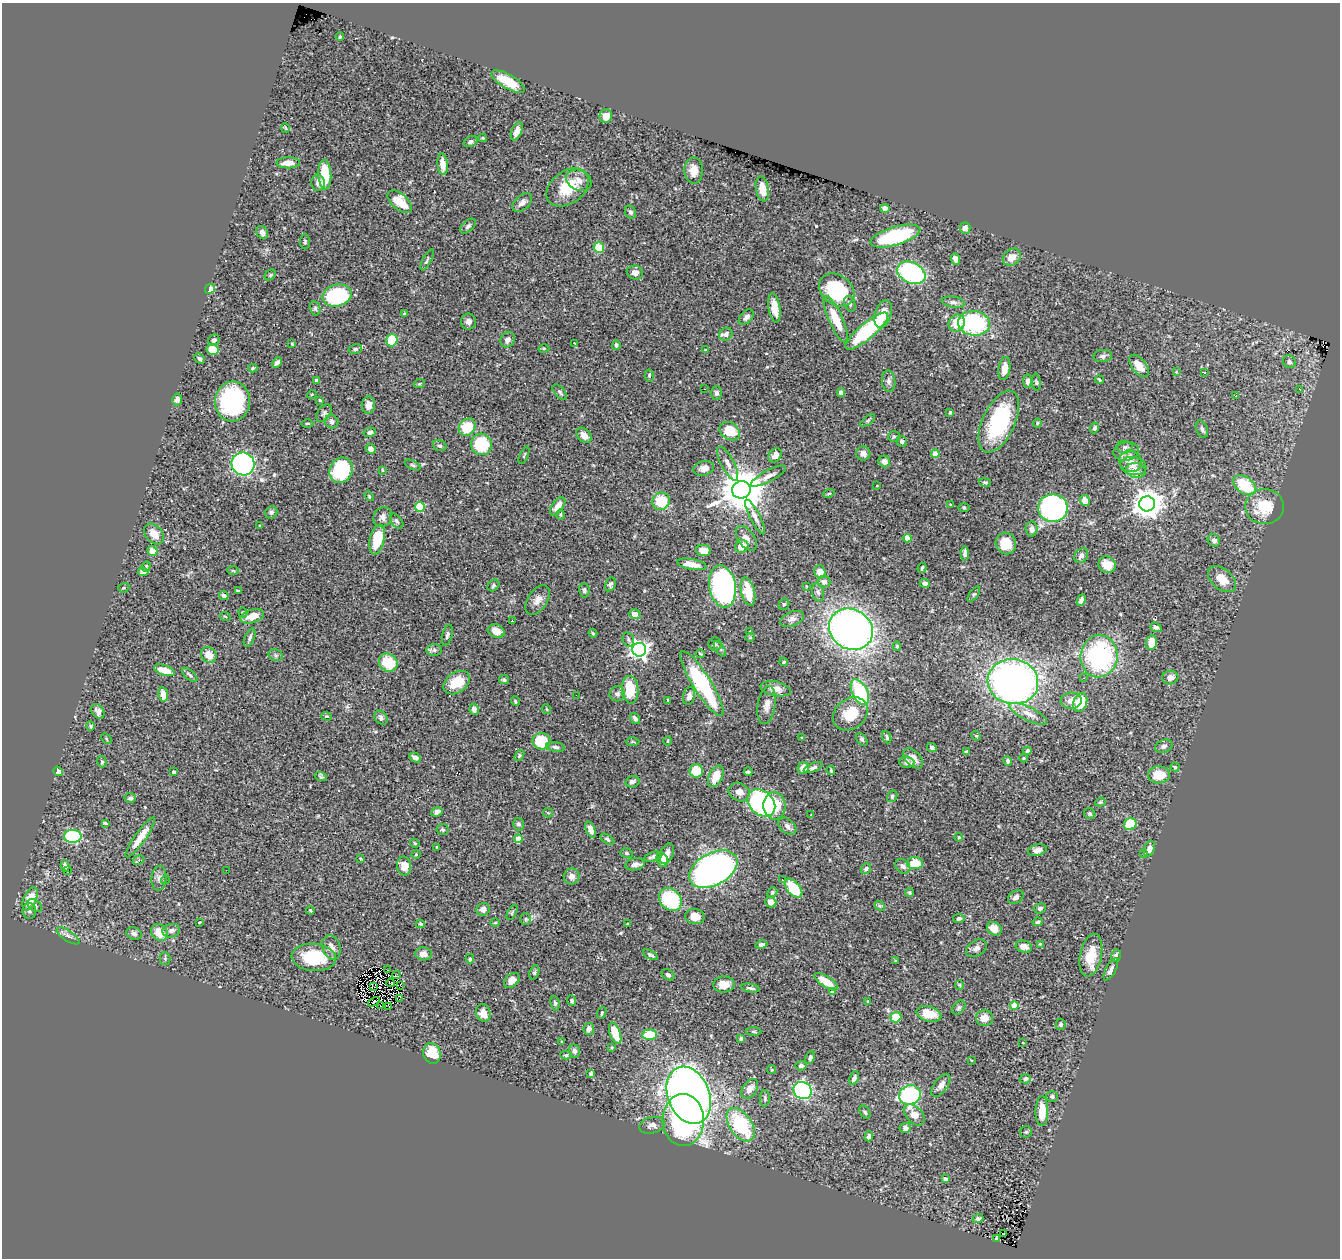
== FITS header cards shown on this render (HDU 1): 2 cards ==
NAXIS1  =                 1338
NAXIS2  =                 1256

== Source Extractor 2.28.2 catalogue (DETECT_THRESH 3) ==
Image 1338 x 1256 px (HDU 1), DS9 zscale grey, 1 PNG px = 1 image px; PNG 1342 x 1260 px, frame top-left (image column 1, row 1256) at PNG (2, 3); each listed source drawn as its Kron ellipse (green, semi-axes under 4 px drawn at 4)
Background 0.71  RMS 0.028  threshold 0.0831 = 3 sigma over >= 5 px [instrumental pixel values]
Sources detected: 418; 1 with non-positive FLUX_AUTO (blend fragments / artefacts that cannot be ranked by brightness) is neither listed nor drawn; the other 417 listed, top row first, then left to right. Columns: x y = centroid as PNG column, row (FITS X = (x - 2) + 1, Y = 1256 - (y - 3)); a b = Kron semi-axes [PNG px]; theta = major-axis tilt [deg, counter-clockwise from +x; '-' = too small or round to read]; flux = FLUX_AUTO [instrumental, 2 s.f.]
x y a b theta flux
340 37 4 3 - 2.1
508 81 19 7 -30 46
606 116 7 6 - 10
286 128 5 3 - 1.6
517 131 9 5 67 13
483 138 4 3 - 2.1
470 142 7 5 27 4.9
288 163 12 5 1 16
443 164 11 5 -84 20
694 170 13 9 -88 19
325 175 15 6 -87 64
579 180 13 10 -26 14
318 183 8 7 - 9.5
568 187 23 16 37 62
762 189 13 6 -80 29
400 202 14 8 -42 39
522 202 11 7 42 9.6
885 208 4 4 - 14
630 212 7 5 -63 4.9
468 226 9 5 41 4.8
965 228 5 5 - 11
262 232 7 5 -56 6.9
895 236 26 9 16 150
305 242 7 5 -90 3
599 247 5 5 - 50
1012 257 10 8 39 18
955 259 6 4 -67 6.7
427 260 11 3 63 3.3
635 272 8 7 - 9.5
911 273 15 10 -27 230
270 275 6 4 46 2.9
210 289 6 4 47 13
837 290 19 14 -37 130
337 295 14 11 14 170
953 302 11 5 -10 6.3
850 304 8 5 -70 4.9
315 308 7 5 -77 3.6
774 308 15 6 -80 20
405 314 3 3 - 2.6
883 314 14 8 71 27
746 317 9 5 47 7.9
836 319 25 7 -66 50
468 321 8 7 - 7.6
957 323 9 7 51 38
974 323 16 12 -6 180
867 331 27 8 40 160
726 334 7 6 - 8.4
214 340 6 5 - 6.1
392 340 6 5 - 53
508 340 8 7 - 7.7
574 343 3 2 - 0.96
292 344 3 3 - 1.9
616 345 4 4 - 4.4
544 348 5 3 - 1.9
212 349 6 5 - 34
355 349 7 5 15 3.4
706 350 4 2 - 1.6
1103 356 9 6 6 4.8
200 359 6 4 -42 3.5
277 362 6 3 49 6.2
1289 362 7 6 - 4.2
1139 366 13 7 -52 24
253 368 4 3 - 2.8
1004 369 11 6 83 19
1176 372 4 3 - 1.7
1204 372 3 2 - 1.5
649 375 6 4 86 3.2
316 380 4 3 - 2.9
1099 380 4 3 - 2.7
889 381 11 6 -83 7.5
1027 381 7 4 90 7.3
1036 382 8 3 -85 2.4
419 384 5 3 - 1.9
704 389 2 2 - 2.2
1299 389 3 2 - 1.3
560 392 9 5 -49 4.2
716 393 7 5 -90 4.8
841 393 4 4 - 6.1
312 394 5 3 - 1.4
1236 395 3 2 - 2
177 399 6 5 - 6.8
320 400 3 2 - 2.1
232 401 20 17 83 210
368 405 9 6 86 15
950 412 3 3 - 2.3
324 413 10 6 55 4.8
868 420 9 4 39 3.6
332 422 7 6 - 5.9
999 422 33 16 65 160
307 423 6 3 0 2.1
1037 423 4 4 - 2
467 427 9 7 49 54
1095 428 5 4 - 3.8
1202 429 9 5 -68 5.1
730 431 11 8 -34 50
370 432 6 4 14 5.7
584 435 9 6 -46 15
894 436 6 5 - 3.4
902 441 5 5 - 5.8
481 444 11 10 - 110
439 446 7 5 -21 4.3
1125 447 8 6 -7 5.4
370 449 5 5 - 10
1126 451 13 9 8 14
863 453 7 7 - 9.5
935 454 4 4 - 42
524 455 9 3 66 1.9
775 455 7 6 - 11
884 461 6 5 - 10
1130 461 11 10 - 18
243 464 11 11 - 550
728 464 19 6 -62 13
413 465 8 4 -27 2.8
1133 466 13 9 -9 14
703 468 11 7 14 13
341 470 13 11 62 130
382 470 4 3 - 1.6
1136 471 10 7 -12 10
768 476 19 5 28 12
985 482 6 4 -12 2.8
1245 485 13 8 -36 75
877 486 2 2 - 1.3
741 490 9 8 - 7700
829 493 6 3 20 1.9
369 496 5 3 - 1.9
1085 500 5 5 - 19
661 501 9 8 - 67
950 504 4 2 - 1.6
1147 504 8 7 - 2500
558 506 10 5 52 15
1265 506 19 17 -2 58
420 507 5 5 - 100
964 507 6 4 -1 2.3
1053 508 14 14 - 350
271 512 6 5 - 3.9
560 515 5 4 - 2.4
383 517 10 9 - 9.2
755 517 19 5 -62 11
397 521 9 5 -53 4.5
260 526 3 2 - 1.5
1032 529 7 6 - 8
154 534 12 8 -48 22
746 538 14 8 -55 12
907 538 4 4 - 34
377 539 15 7 78 63
1214 540 6 5 - 6.6
1006 543 11 10 - 37
742 546 7 6 - 21
704 550 7 5 -8 16
152 551 5 5 - 19
965 553 7 4 -87 6.3
1081 556 8 6 52 7.6
692 564 15 5 -10 19
1107 565 9 8 - 23
146 566 5 4 - 2.2
922 568 5 3 - 2.7
233 570 6 4 -3 2.1
143 572 5 4 - 6.2
820 572 7 5 -71 19
1222 579 16 10 -39 28
824 582 6 5 - 6.3
925 583 5 4 - 11
610 584 7 5 64 4.4
493 585 6 5 - 3.3
722 586 21 13 -80 480
806 586 3 2 - 1.2
124 588 6 4 20 2.2
238 591 3 3 - 2.3
584 591 7 5 -83 4.6
748 592 14 6 -77 45
818 592 9 6 -78 4.9
974 594 9 4 54 3.6
224 595 5 4 - 6.6
537 600 16 9 55 14
1081 600 6 4 66 6.9
784 604 6 5 - 2.9
243 613 5 4 - 2.4
635 614 6 5 - 11
225 616 5 3 - 1.9
252 616 12 6 17 22
792 619 12 7 21 9.5
512 621 3 2 - 3.7
1156 627 6 4 -21 5.5
851 629 23 19 -32 1100
496 631 9 6 -22 18
750 631 3 2 - 1.4
593 633 4 3 - 2.1
447 635 11 5 75 4.7
750 637 4 4 - 1.8
250 638 10 5 67 4.7
628 639 7 5 -75 4.4
1151 643 7 5 80 28
715 644 6 6 - 4
897 646 4 4 - 2.5
720 649 9 4 -55 4
434 650 8 5 0 5.2
639 650 7 7 - 760
701 654 4 2 - 1.9
209 655 8 7 - 21
276 655 7 5 -21 4
1099 656 21 18 85 260
784 662 4 3 - 2
388 663 10 8 -39 63
164 670 10 5 -18 32
190 675 9 4 -40 4.5
1084 678 3 3 - 1.3
1170 678 8 7 - 11
504 680 5 4 - 3.9
457 682 14 10 36 39
1013 682 25 22 -11 860
702 684 37 9 -58 170
776 689 15 7 -12 16
630 690 14 8 -86 51
860 692 14 7 -64 120
163 694 7 5 -80 18
617 694 8 7 - 6.1
576 695 2 2 - 2.4
689 696 9 6 79 9.3
668 700 4 3 - 2
515 701 5 3 - 2.1
1071 701 10 8 4 12
1080 702 9 6 70 43
767 705 19 8 81 14
474 709 6 5 - 8.6
546 709 5 3 - 1.6
98 711 8 5 -56 7.4
850 714 19 15 39 54
1028 714 21 6 -26 16
327 716 5 4 - 2.6
381 718 7 6 - 5.6
635 718 6 4 -54 6.4
90 726 5 4 - 2.1
976 736 5 4 - 2
887 737 6 3 -66 3.5
801 738 4 2 - 1.3
106 739 6 3 -45 1.8
862 739 7 5 -49 3.2
541 741 9 8 - 81
667 741 4 3 - 1.3
632 742 7 3 0 1.9
1164 746 9 6 24 6
556 747 9 5 -9 5.9
932 747 5 4 - 5
1027 751 4 3 - 4.1
966 752 4 3 - 3.1
519 755 6 4 52 3
415 758 6 4 -32 9
913 758 12 7 -47 16
1024 758 4 3 - 2.2
1007 761 5 4 - 4.7
102 762 5 4 - 2.7
907 762 7 6 - 7.4
1175 767 4 4 - 2.3
803 768 6 5 - 15
813 768 10 4 22 5.4
831 770 4 3 - 1.9
58 771 5 4 - 8.4
696 771 7 6 - 48
174 772 3 3 - 4.4
748 772 4 3 - 3.6
1159 775 11 8 3 34
716 776 11 7 65 28
321 777 6 4 -18 2.5
632 782 7 5 15 7.9
739 792 11 9 -26 13
892 796 6 5 - 3.3
130 798 5 5 - 5
1100 802 5 4 - 2.7
761 803 15 11 -42 250
774 806 13 11 -86 69
437 812 6 4 26 7.7
548 813 5 4 - 2.3
811 814 3 2 - 1.1
1090 814 6 5 - 3.2
105 823 4 3 - 2.3
518 824 6 5 - 4.3
1130 824 6 6 - 54
787 826 10 7 -40 6.9
591 829 8 4 -68 12
443 830 6 5 - 3.5
73 836 9 6 0 190
140 837 24 5 54 29
959 837 4 3 - 2
518 839 4 4 - 35
607 839 8 4 -33 3.2
415 843 5 4 - 2
437 848 3 3 - 2.6
1149 849 8 5 70 14
1037 850 9 5 15 9.9
626 853 6 5 - 3.2
1144 853 3 3 - 2.6
416 854 4 4 - 2
667 854 11 6 67 10
653 857 9 4 15 6.7
361 859 4 3 - 1.6
138 860 6 3 29 4.7
662 860 7 5 -72 19
915 863 8 6 -2 37
635 864 10 6 11 9.2
65 866 6 4 -78 5.4
404 866 9 7 -88 22
903 866 8 6 -44 6.8
713 869 26 16 28 1100
866 869 6 5 - 4.6
226 870 2 2 - 23
67 871 3 3 - 4.3
571 876 8 7 - 9.1
159 878 12 7 85 8.5
165 880 4 4 - 3.3
782 880 3 2 - 2.2
794 888 11 6 -50 61
772 892 5 4 - 2.3
910 893 4 4 - 2.5
1016 897 8 6 34 6.5
30 899 12 6 66 37
670 899 12 10 -46 150
771 902 5 5 - 13
35 906 8 5 -34 5.2
880 906 6 4 -42 2.4
1040 908 6 5 - 4.5
483 909 7 6 - 7.5
310 910 4 3 - 2.3
29 911 8 7 - 5.2
512 912 8 3 63 2.4
695 917 9 7 -11 21
959 918 6 4 11 4
526 919 5 5 - 2.9
200 922 3 2 - 1.6
1037 922 5 4 - 3.7
495 923 4 3 - 1.8
420 924 4 3 - 2.2
628 924 3 3 - 1.6
994 929 8 6 -31 18
171 931 9 6 13 6.8
159 932 9 7 -44 29
134 933 8 6 -22 4.9
68 936 13 5 -33 7.4
1040 944 4 4 - 1.9
761 945 6 4 11 4.6
1024 946 8 6 -15 14
331 947 12 9 -72 11
976 948 11 7 33 7.7
423 954 8 6 -6 12
650 955 8 3 -27 4.2
1091 955 22 11 78 42
1116 956 6 5 - 5.9
314 957 22 13 -5 79
165 959 6 5 - 3.2
470 959 4 3 - 9
896 961 3 3 - 2.1
1111 969 12 5 62 7.5
387 970 2 2 - 1.1
534 972 7 4 69 3.4
396 975 4 2 - 1.2
668 975 7 5 -33 3.9
512 980 9 6 42 11
826 982 13 5 -33 30
390 983 4 2 - 0.94
724 984 10 8 6 16
401 985 4 2 - 1.9
960 985 5 3 - 1.7
373 987 3 2 - 1.2
750 988 9 3 -9 4.1
833 992 4 4 - 17
399 999 4 2 - 2.3
572 1001 5 4 - 3.3
868 1001 3 3 - 1.7
374 1002 6 2 27 1.2
555 1003 7 4 -82 3.7
381 1006 2 2 - 1.1
1014 1006 4 4 - 52
389 1007 3 2 - 1
959 1008 8 5 51 3.8
483 1013 9 7 -73 19
602 1013 6 3 70 2.6
929 1014 13 7 -16 36
896 1017 5 5 - 35
985 1018 8 8 - 19
1061 1024 5 5 - 4.4
589 1029 6 5 - 7
754 1032 8 4 -1 2.8
615 1033 11 5 -70 39
649 1035 7 5 4 68
741 1038 4 3 - 3.4
561 1042 3 3 - 2.1
1023 1043 3 2 - 1
612 1048 4 3 - 1.6
574 1051 7 5 -76 6.4
432 1053 10 8 -73 40
566 1055 6 4 -1 2.9
810 1058 6 4 63 4.4
971 1060 3 2 - 1.5
801 1066 5 4 - 7.2
772 1070 4 4 - 2.2
591 1074 4 3 - 3.1
854 1078 7 4 66 6.1
1025 1079 5 4 - 5.6
941 1085 13 6 54 10
750 1089 11 7 55 17
802 1090 9 8 - 270
689 1095 30 21 -69 1600
910 1095 11 9 25 220
1052 1096 6 5 - 4.3
765 1098 8 5 89 4.1
1042 1111 15 6 89 34
865 1112 7 4 -59 3.5
914 1115 12 8 -48 20
683 1120 26 20 -89 350
652 1125 13 8 13 9.7
741 1125 19 11 -56 140
905 1128 6 5 - 8
1026 1132 6 5 - 3.3
869 1136 5 4 - 7
945 1179 4 4 - 7.2
978 1219 5 4 - 4.9
1004 1234 3 2 - 3.2
996 1238 3 2 - 1.7
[1 non-positive-flux detection neither listed nor drawn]